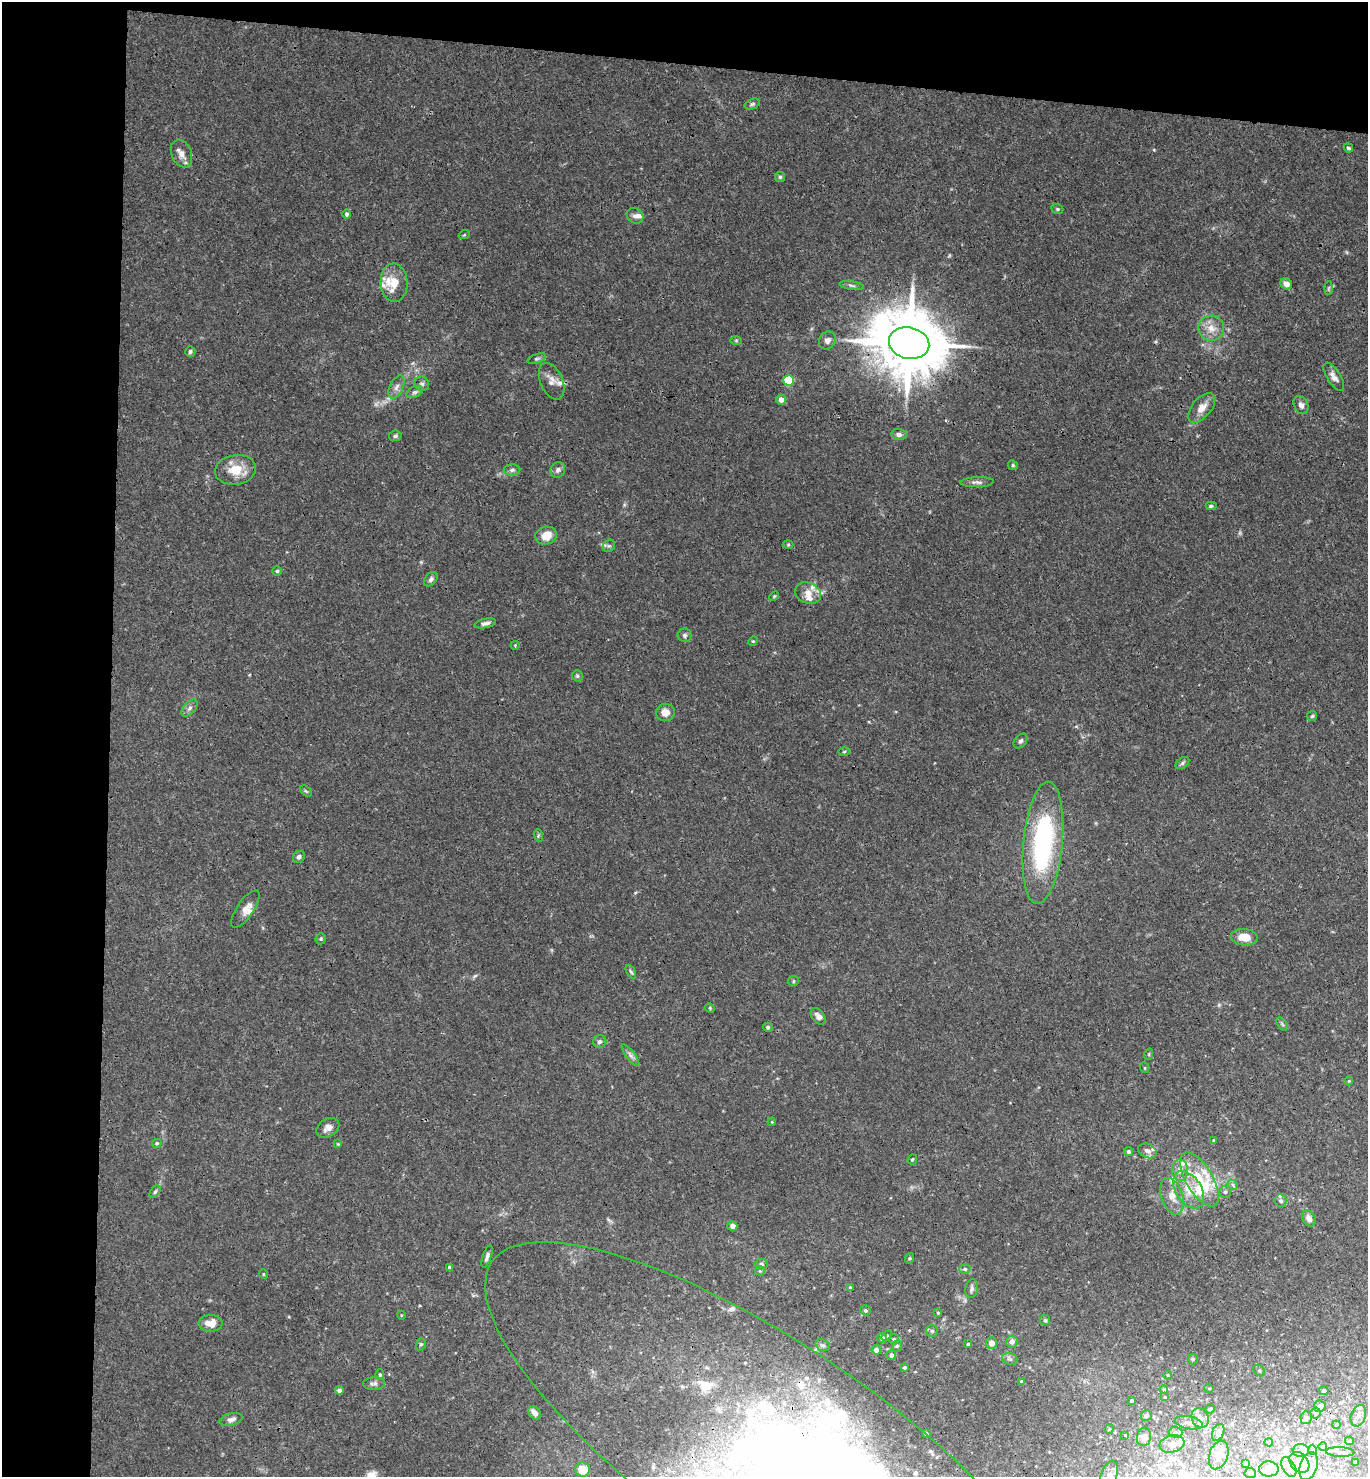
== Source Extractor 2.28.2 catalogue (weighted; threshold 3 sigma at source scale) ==
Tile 1 of 3 x 3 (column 1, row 1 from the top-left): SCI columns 160-1525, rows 2961-4435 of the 4514 x 4442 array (HDU 1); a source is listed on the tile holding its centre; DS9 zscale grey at full resolution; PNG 1370 x 1479 px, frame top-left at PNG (2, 2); each listed source drawn as its Kron ellipse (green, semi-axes under 4 px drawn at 4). Shown black and unused: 12% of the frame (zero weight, under 3 of 4 exposures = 6% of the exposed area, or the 3 px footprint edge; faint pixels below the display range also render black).
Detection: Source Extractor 2.28.2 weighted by HDU 2 'WHT'; one run over the whole footprint, this tile lists its part. Background 0.0367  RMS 0.0029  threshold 0.0132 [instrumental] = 3 sigma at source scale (4.5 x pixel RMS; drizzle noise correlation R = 1.50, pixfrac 1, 0.05/0.05 arcsec/px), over >= 5 px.
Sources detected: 196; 1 too faint to see at this stretch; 1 inside a brighter object's white glare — neither listed nor drawn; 30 inside a brighter listed object's ellipse — not listed separately; the other 164 listed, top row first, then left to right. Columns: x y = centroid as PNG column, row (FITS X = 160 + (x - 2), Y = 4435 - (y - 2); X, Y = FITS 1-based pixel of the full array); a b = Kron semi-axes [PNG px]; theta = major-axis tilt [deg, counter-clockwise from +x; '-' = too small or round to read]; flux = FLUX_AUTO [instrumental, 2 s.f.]
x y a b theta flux
752 104 8 5 20 0.58
1348 148 5 4 - 0.55
182 153 14 10 -67 2.3
780 177 5 5 - 0.5
1057 209 6 4 -19 0.46
346 214 4 4 - 0.72
635 216 8 7 - 1.2
464 235 6 3 18 0.29
394 283 19 13 -87 4.6
1286 284 6 5 - 2.2
852 285 12 4 -8 0.69
1329 288 7 4 88 0.49
1211 328 13 12 - 3.4
736 340 6 4 0 0.3
827 340 9 8 - 1.2
909 343 20 15 -13 2900
190 351 5 5 - 0.59
537 359 9 4 18 0.68
1334 377 16 6 -58 1.8
789 380 5 5 - 17
552 381 19 11 -66 2.4
422 384 8 6 -39 0.86
396 387 12 6 65 1.4
414 392 8 5 25 0.75
781 399 5 5 - 2.2
1301 405 9 7 -61 1.2
1202 408 18 9 51 3
899 434 8 5 -5 1.1
395 436 6 5 - 0.67
1013 465 5 4 - 0.37
235 470 20 15 9 6.1
512 470 8 5 1 0.79
558 470 8 7 - 1.1
977 482 17 5 2 1.1
1211 506 5 4 - 0.52
546 536 11 9 13 4.1
788 545 5 3 - 0.29
609 546 7 5 41 0.62
277 571 4 4 - 0.4
431 579 8 5 47 0.9
808 593 13 10 -22 2.7
774 596 5 4 - 0.35
485 623 11 4 11 1
685 635 7 7 - 0.75
753 641 5 4 - 0.33
515 645 4 4 - 0.35
577 676 5 5 - 0.52
189 708 10 6 47 1
665 712 9 8 - 2.7
1312 716 5 5 - 0.47
1020 741 8 5 50 0.76
844 752 6 4 2 0.37
1182 763 8 5 37 0.61
306 791 7 4 -44 0.41
538 835 6 4 -74 0.43
1043 843 61 19 84 46
299 857 6 5 - 0.89
245 909 22 8 55 2.5
1244 937 13 8 -7 3.8
321 939 6 5 - 0.5
631 972 7 4 -62 0.5
793 981 6 5 - 0.47
710 1008 5 4 - 0.33
818 1016 9 6 -54 1.5
1282 1024 7 4 -53 0.46
768 1027 5 4 - 0.53
600 1042 7 6 - 0.89
1149 1054 6 3 72 0.29
630 1055 13 4 -53 1
1145 1068 5 3 - 0.27
1349 1081 4 4 - 0.27
772 1122 4 3 - 0.24
328 1128 12 8 32 1.8
1214 1140 3 3 - 0.28
157 1143 5 4 - 0.49
338 1144 4 4 - 0.29
1147 1151 9 7 -24 1.7
1128 1152 5 4 - 0.61
912 1159 5 4 - 0.4
1180 1170 11 8 -82 1.9
1199 1179 30 13 -59 9.5
1233 1185 6 4 -48 0.62
1189 1190 20 12 -57 5.6
155 1192 7 4 54 0.49
1225 1192 6 5 - 0.57
1172 1196 19 11 -71 3.5
1281 1201 6 6 - 0.87
1309 1218 8 6 -59 1.7
732 1226 5 4 - 1.2
487 1256 11 4 71 0.92
910 1258 5 3 - 0.32
761 1264 6 5 - 0.64
449 1267 4 4 - 0.74
965 1269 6 5 - 0.66
760 1271 5 4 - 0.41
263 1274 5 3 - 0.26
850 1288 3 3 - 0.61
972 1289 9 6 79 0.92
865 1310 5 5 - 0.49
938 1313 3 3 - 0.31
401 1315 4 3 - 0.21
1045 1320 5 5 - 0.46
211 1323 12 8 0 3.5
932 1331 6 5 - 0.63
887 1336 6 4 39 0.44
882 1338 5 5 - 1.3
894 1339 5 5 - 0.46
1012 1342 6 5 - 1.5
991 1343 6 5 - 1.9
421 1344 6 5 - 0.67
968 1344 4 3 - 0.47
823 1345 7 5 -19 0.73
897 1346 6 4 66 0.5
876 1350 5 4 - 1.6
891 1355 5 4 - 0.95
1010 1359 8 6 -16 0.76
1193 1359 5 5 - 0.42
905 1368 4 4 - 0.5
1259 1370 6 5 - 0.53
380 1375 5 4 - 0.48
1168 1375 4 3 - 0.24
1022 1381 4 4 - 0.52
374 1383 11 6 1 1.1
1209 1388 5 4 - 0.36
339 1390 4 4 - 1.2
1164 1390 4 3 - 0.27
1324 1390 5 4 - 0.61
1165 1397 4 3 - 0.31
1131 1400 4 4 - 0.37
1320 1406 6 5 - 1.3
1210 1409 5 4 - 0.36
534 1413 7 5 -50 1.7
1316 1413 5 5 - 0.8
1146 1416 5 5 - 0.55
1358 1416 11 7 70 1.3
1200 1418 10 8 -63 2.2
1306 1418 6 5 - 0.97
231 1419 12 6 13 1.3
1189 1423 14 6 -11 1.6
1336 1425 4 3 - 0.22
1109 1429 5 4 - 0.32
1175 1432 7 5 -2 0.75
1218 1432 9 5 66 0.85
926 1434 4 4 - 0.56
1125 1435 4 4 - 0.23
1144 1437 9 7 78 2.1
1349 1441 4 4 - 0.58
1269 1442 4 4 - 0.6
1172 1444 12 8 14 2
1323 1447 4 3 - 0.21
1301 1450 8 6 -4 1.6
1313 1450 5 3 - 0.23
1340 1452 14 5 -2 1
1219 1455 15 9 72 2
778 1458 347 109 -34 330
1299 1462 11 8 -50 2.2
1355 1462 2 2 - 0.25
1246 1464 4 4 - 0.79
1309 1466 14 8 71 2.6
1289 1467 11 6 -60 1.2
1269 1469 10 7 -2 1.4
582 1470 7 7 - 5
1250 1473 5 5 - 0.76
1109 1476 15 8 72 1.8
Overlapping masked pixels (flux is a lower limit): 2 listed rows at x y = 909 343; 778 1458
Isophote crosses this tile's border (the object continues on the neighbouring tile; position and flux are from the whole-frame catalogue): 2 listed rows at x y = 778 1458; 1109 1476
Unlisted compact peaks at least as high as the median listed source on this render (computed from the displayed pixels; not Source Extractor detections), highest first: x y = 1154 150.